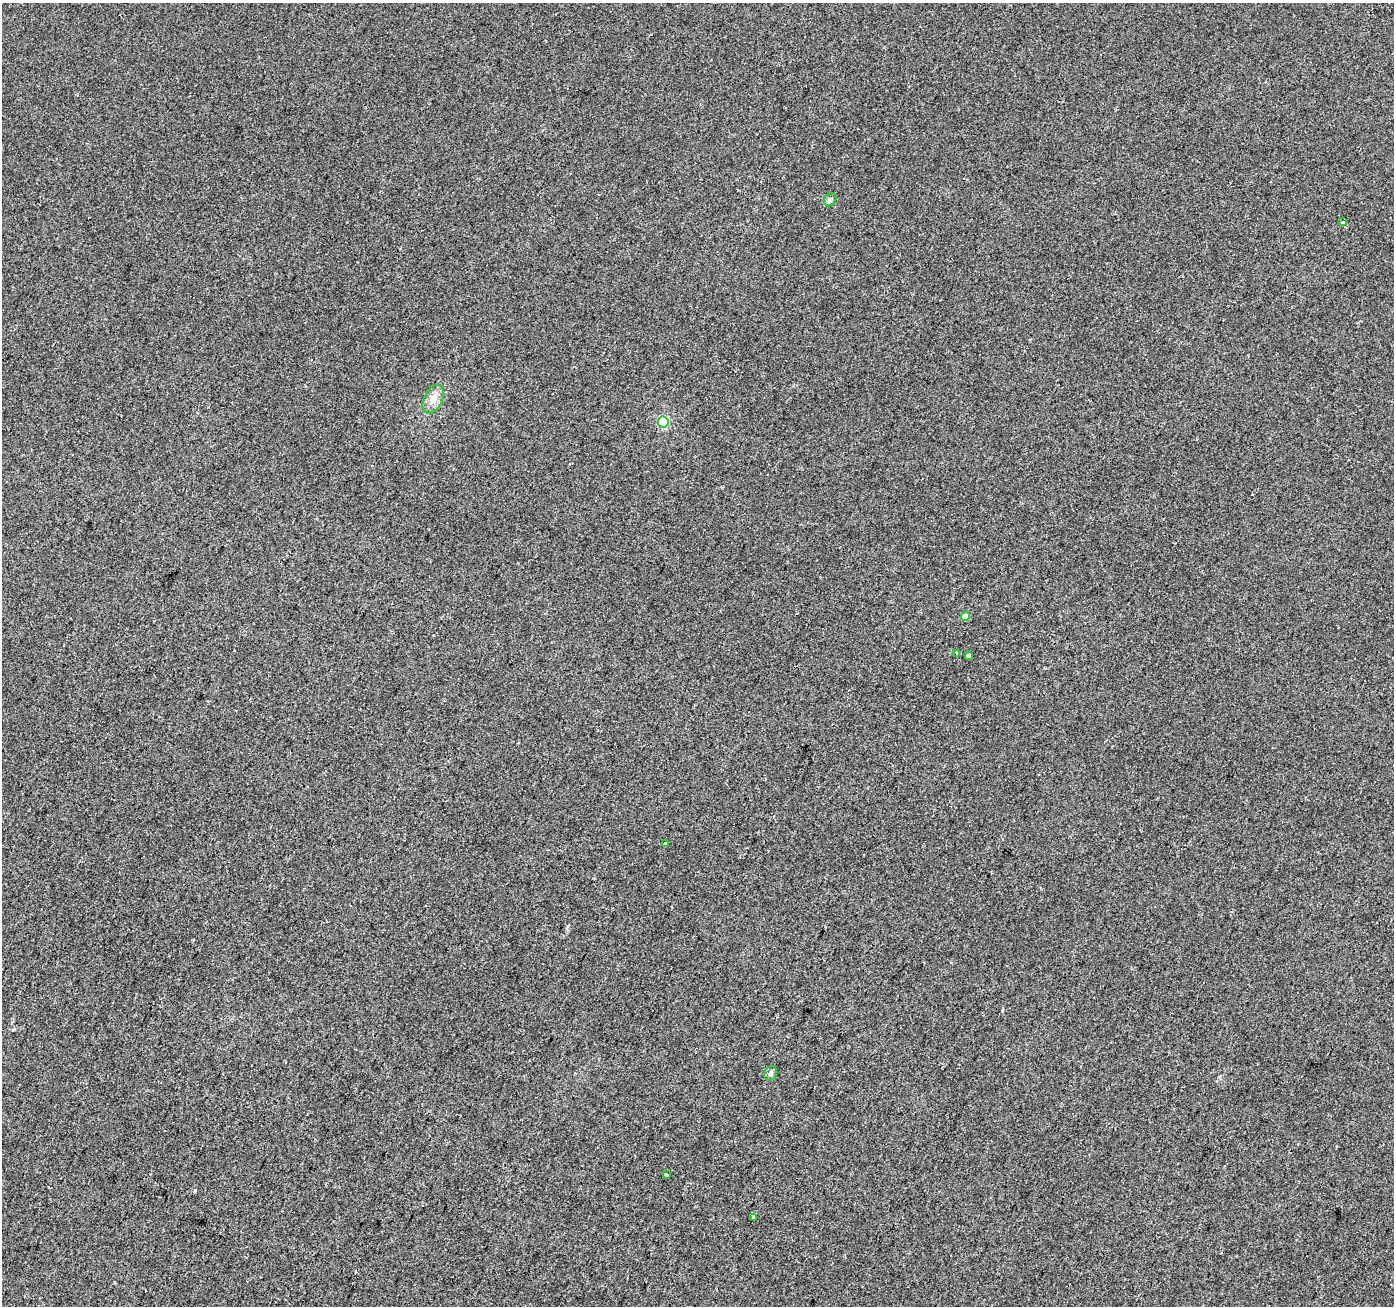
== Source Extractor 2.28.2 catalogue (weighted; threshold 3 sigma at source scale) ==
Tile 7 of 4 x 4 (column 3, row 2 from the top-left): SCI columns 2789-4180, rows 2885-4188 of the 5571 x 5702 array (HDU 1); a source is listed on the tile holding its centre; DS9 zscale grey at full resolution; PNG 1396 x 1308 px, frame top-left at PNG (2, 3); each listed source drawn as its Kron ellipse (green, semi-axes under 4 px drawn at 4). Shown black and unused: <1% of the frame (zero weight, under 2 of 3 exposures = <1% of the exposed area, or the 3 px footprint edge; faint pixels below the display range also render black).
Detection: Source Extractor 2.28.2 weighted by HDU 2 'WHT'; one run over the whole footprint, this tile lists its part. Background 0.00856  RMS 0.0081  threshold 0.0365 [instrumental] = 3 sigma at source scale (4.5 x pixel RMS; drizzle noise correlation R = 1.50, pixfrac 1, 0.0396/0.0396 arcsec/px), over >= 5 px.
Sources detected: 11; all 11 listed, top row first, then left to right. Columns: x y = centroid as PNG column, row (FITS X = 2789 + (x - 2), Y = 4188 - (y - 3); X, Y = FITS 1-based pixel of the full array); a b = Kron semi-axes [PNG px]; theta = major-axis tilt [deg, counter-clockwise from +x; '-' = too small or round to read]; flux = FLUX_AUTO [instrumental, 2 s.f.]
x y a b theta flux
830 200 7 5 56 1.9
1343 222 3 3 - 1.1
433 399 15 9 64 7.3
663 422 5 5 - 67
965 616 4 4 - 8
956 653 3 3 - 2.9
968 656 3 3 - 4.7
665 844 3 3 - 1.5
771 1073 7 6 - 2.1
666 1175 3 3 - 2.7
753 1217 4 3 - 1.2